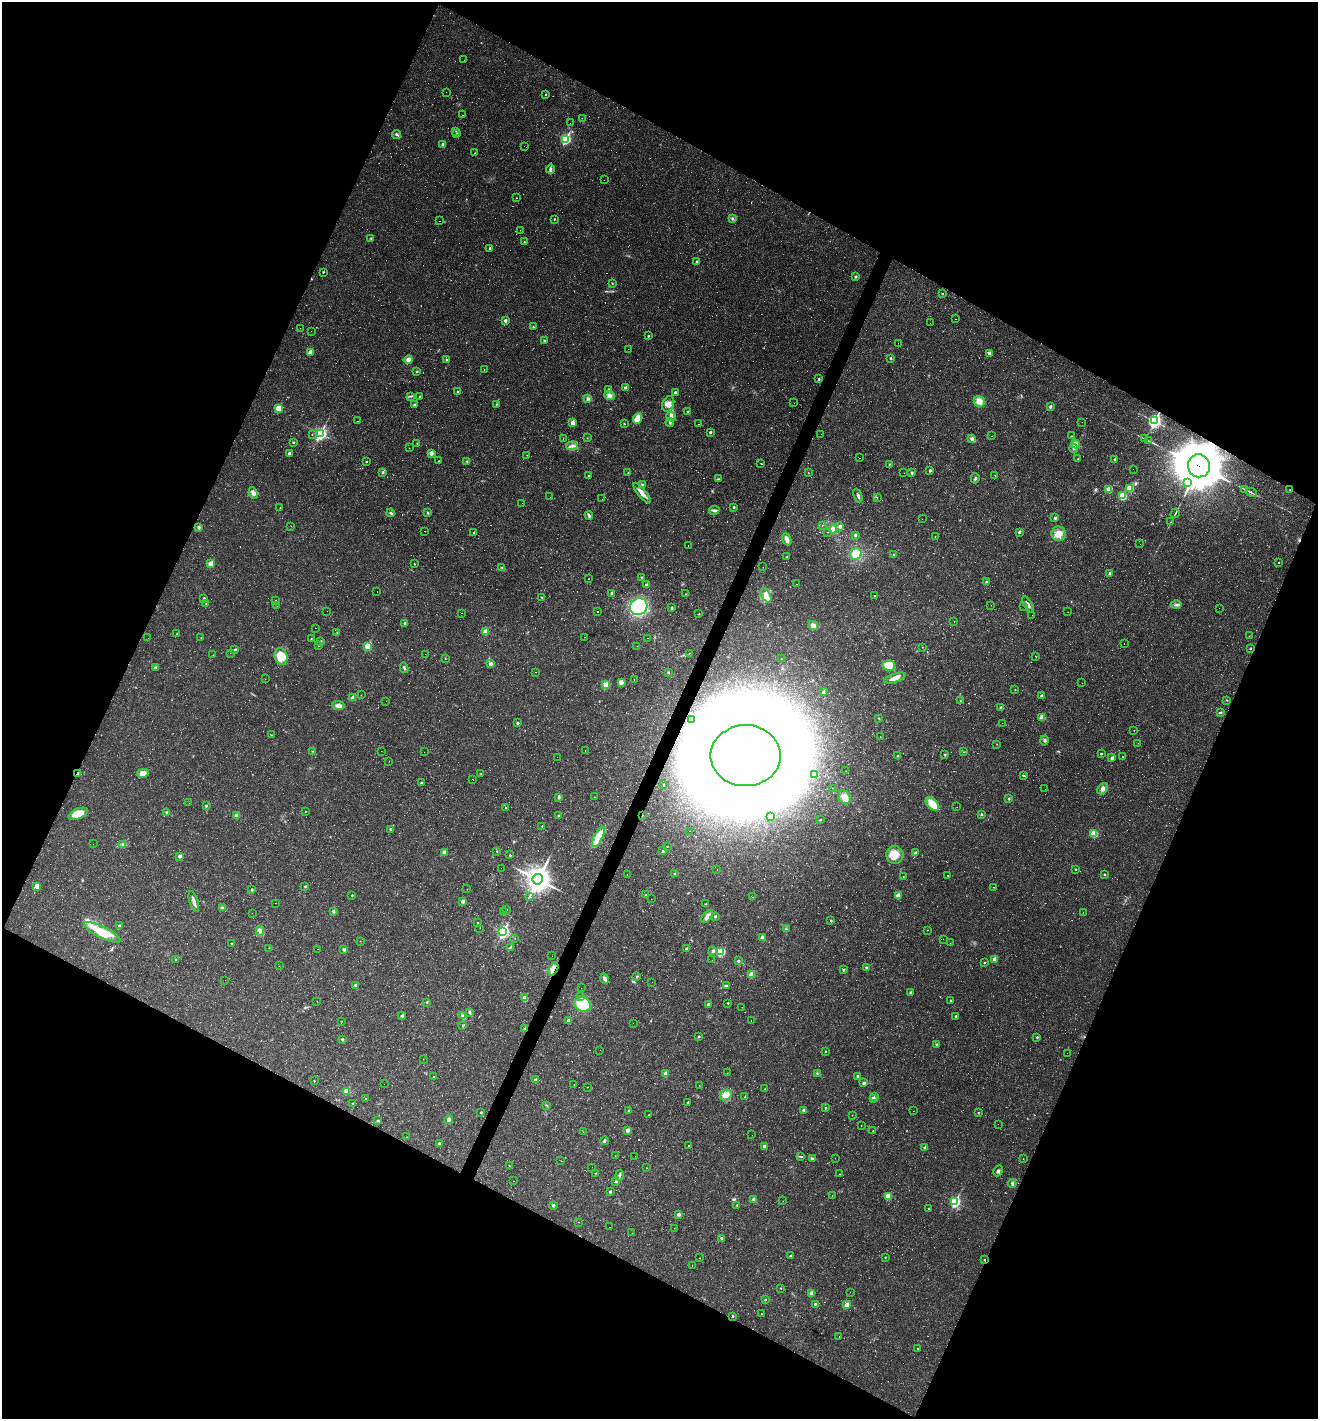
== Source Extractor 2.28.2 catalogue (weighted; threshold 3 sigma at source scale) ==
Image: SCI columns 140-5402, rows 1-5665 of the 5676 x 5665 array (HDU 1 of 3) = the unmasked area's bounding box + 8 px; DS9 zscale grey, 4 x 4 block average (1 PNG px = mean of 4 x 4 image px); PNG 1320 x 1421 px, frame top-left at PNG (2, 2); each listed source drawn as its Kron ellipse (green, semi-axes under 4 px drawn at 4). Shown black and unused: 46% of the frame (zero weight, under 2 of 3 exposures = <1% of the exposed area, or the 3 px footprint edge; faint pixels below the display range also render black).
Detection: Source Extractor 2.28.2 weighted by HDU 2 'WHT'. Background 0.0384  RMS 0.0067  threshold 0.03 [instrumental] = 3 sigma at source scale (4.5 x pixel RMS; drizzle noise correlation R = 1.50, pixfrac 1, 0.05/0.05 arcsec/px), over >= 5 px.
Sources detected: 1124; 145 too faint to see at this stretch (4 x 4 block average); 10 inside a brighter object's white glare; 384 cosmic-ray / hot-pixel residue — neither listed nor drawn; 4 coinciding with a brighter row at this scale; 4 inside a brighter listed object's ellipse — not listed separately; of the other 577, all 500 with FLUX_AUTO >= 0.626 (the completeness limit of this list) listed and drawn (77 fainter detections not listed), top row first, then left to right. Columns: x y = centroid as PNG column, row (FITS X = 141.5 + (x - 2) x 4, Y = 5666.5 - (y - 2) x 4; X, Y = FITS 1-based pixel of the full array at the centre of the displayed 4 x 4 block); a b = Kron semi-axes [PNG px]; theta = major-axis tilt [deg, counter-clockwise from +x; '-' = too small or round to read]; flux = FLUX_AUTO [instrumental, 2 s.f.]
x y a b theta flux
464 60 2 2 - 0.67
446 92 2 2 - 0.83
546 94 2 2 - 3.8
463 115 2 2 - 1
582 118 2 2 - 1
570 123 2 2 - 2
456 131 2 2 - 2.1
396 134 4 3 - 6.9
457 134 2 2 - 2.2
566 139 3 2 - 400
443 144 2 2 - 38
524 146 2 2 - 100
475 153 2 2 - 2.7
550 169 4 3 - 12
604 180 2 2 - 20
516 198 2 2 - 2
732 218 3 3 - 5.2
554 219 2 2 - 5.2
440 221 2 2 - 2.4
520 230 2 2 - 0.76
371 239 3 2 - 3.6
524 242 3 2 - 2.9
490 248 2 2 - 9.3
697 262 3 2 - 5.7
323 272 2 2 - 3.5
855 277 2 2 - 11
612 283 3 2 - 2.3
943 293 2 2 - 2.7
955 319 2 2 - 2.8
505 321 2 2 - 16
930 323 2 2 - 0.68
533 327 3 2 - 3.1
300 328 2 2 - 0.73
311 331 2 2 - 0.65
648 336 2 2 - 5.8
545 341 3 2 - 5.3
898 343 2 2 - 0.65
628 349 2 2 - 1.6
310 352 3 3 - 24
989 353 2 2 - 25
890 358 2 2 - 6.8
408 360 4 3 - 16
446 360 3 2 - 3.4
484 369 2 2 - 1.4
417 372 2 2 - 4.3
819 379 2 2 - 7.1
625 388 2 2 - 16
609 389 2 2 - 4.8
457 392 2 2 - 3
675 393 2 2 - 12
609 395 5 4 - 17
410 396 3 2 - 3.9
420 397 2 2 - 10
588 399 4 3 - 7.5
979 401 5 5 - 35
794 403 2 2 - 0.73
496 404 3 2 - 3.1
668 404 8 5 65 25
414 405 2 2 - 9.7
1050 407 2 2 - 23
279 408 3 2 - 68
688 412 4 2 - 4.7
671 417 5 4 - 14
637 418 5 3 - 64
358 421 2 2 - 1.5
1155 421 3 2 - 990
670 422 4 3 - 6.5
1082 422 2 2 - 0.68
573 423 4 3 - 15
624 424 2 2 - 3.9
698 424 2 2 - 2
710 432 2 2 - 10
320 433 3 2 - 770
312 434 2 2 - 1
821 434 2 2 - 1.3
992 436 2 2 - 0.99
1071 436 2 2 - 1.9
587 438 2 2 - 1.2
563 439 2 2 - 0.69
972 439 4 4 - 11
1145 439 3 2 - 2.6
1148 441 3 2 - 2.9
293 442 2 2 - 3.1
417 443 2 2 - 3.2
1076 444 5 4 - 27
572 446 6 3 4 15
409 448 2 2 - 0.81
1074 448 4 3 - 8.3
289 453 2 2 - 16
431 453 3 2 - 23
527 455 2 2 - 1.6
859 458 2 2 - 33
1078 459 2 2 - 2.7
1115 459 2 2 - 6
439 461 2 2 - 1.5
467 461 3 2 - 3.1
366 462 2 2 - 3.9
761 463 2 2 - 2
889 464 3 2 - 2.8
1199 466 11 11 - 22000
1133 469 2 2 - 1.1
930 471 2 2 - 7.5
383 472 3 2 - 4.7
808 472 2 2 - 1.7
628 473 2 2 - 1.7
904 473 2 2 - 0.9
912 473 2 2 - 8.1
995 475 2 2 - 1.5
589 476 2 2 - 3.2
975 478 5 2 - 6.1
719 479 3 2 - 3.7
1187 483 3 2 - 3.4
642 484 3 2 - 3.6
1130 488 3 2 - 110
1109 489 3 2 - 41
1245 489 2 2 - 2.5
1290 490 2 2 - 1.8
1251 492 6 2 -26 6.1
253 493 6 3 -67 18
642 493 13 3 -51 29
858 496 7 2 -67 11
1123 496 3 3 - 85
550 497 2 2 - 0.69
877 497 2 2 - 1.3
602 499 2 2 - 0.65
522 503 2 2 - 1.5
734 507 2 2 - 7
280 508 2 2 - 1.2
714 510 5 3 - 8.5
391 513 4 3 - 7.1
428 513 3 2 - 4.1
1175 513 5 2 - 4.6
589 515 4 2 - 8
1055 518 2 2 - 11
922 519 2 2 - 1.3
1171 522 2 2 - 0.96
822 525 2 2 - 0.87
291 526 2 2 - 1.3
840 526 2 2 - 16
199 527 3 3 - 7.7
833 529 4 3 - 36
425 531 2 2 - 3.7
828 532 2 2 - 1.6
1019 532 2 2 - 12
473 533 2 2 - 2.8
1059 534 7 7 - 43
855 535 2 2 - 8.2
935 536 2 2 - 2.1
787 539 6 3 -66 24
1140 544 2 2 - 5
688 546 2 2 - 1.4
856 554 6 5 - 72
894 555 2 2 - 5.2
787 557 2 2 - 2.4
1279 562 2 2 - 2.3
211 563 2 2 - 79
414 564 2 2 - 2.8
763 567 2 2 - 0.85
502 568 3 2 - 4.1
1110 573 2 2 - 15
641 577 2 2 - 3.4
588 578 2 2 - 1.1
986 582 2 2 - 7.4
646 584 2 2 - 8
796 584 2 2 - 1
377 591 2 2 - 1.7
612 594 4 3 - 6.2
686 594 2 2 - 2.4
766 595 7 4 -61 24
874 595 2 2 - 4.7
541 597 4 2 - 2.8
204 598 2 2 - 7.8
275 601 2 2 - 4.2
206 604 2 2 - 3.6
991 605 2 2 - 0.73
1028 605 9 3 -59 13
1176 605 5 3 - 8.8
277 606 2 2 - 1.1
1024 606 2 2 - 0.7
639 607 9 8 - 430
671 608 2 2 - 6.5
1219 608 2 2 - 0.74
327 611 2 2 - 2.7
598 611 2 2 - 77
1068 612 2 2 - 0.72
462 613 2 2 - 0.93
699 614 2 2 - 1.9
1032 615 2 2 - 0.73
954 621 2 2 - 0.69
405 623 2 2 - 7.2
813 625 5 4 - 18
315 628 2 2 - 0.67
337 632 2 2 - 1.4
486 632 2 2 - 100
177 634 2 2 - 1.2
1249 636 2 2 - 0.9
585 637 2 2 - 1.4
148 638 2 2 - 0.64
201 638 2 2 - 1
648 638 2 2 - 0.86
311 639 3 2 - 2.5
321 641 2 2 - 3.3
1124 644 2 2 - 6.7
319 645 2 2 - 7.4
368 646 2 2 - 160
637 646 2 2 - 0.63
922 647 2 2 - 1.1
1250 648 2 2 - 5.1
235 649 2 2 - 6.4
231 653 2 2 - 0.63
689 653 2 2 - 1.6
425 654 2 2 - 1.1
213 655 2 2 - 1.1
281 656 8 6 -73 66
1036 656 2 2 - 1.2
445 658 2 2 - 3.2
781 659 2 2 - 1.3
490 664 2 2 - 23
889 665 6 5 - 60
155 667 2 2 - 7.2
404 668 5 2 - 6.6
536 672 2 2 - 0.92
668 672 2 2 - 6.7
895 678 11 4 19 32
265 679 2 2 - 0.94
634 679 2 2 - 0.85
621 682 2 2 - 39
1082 683 2 2 - 0.75
606 685 2 2 - 130
1015 689 2 2 - 1.1
823 692 2 2 - 16
361 695 2 2 - 1.2
1042 696 3 2 - 5.5
353 698 2 2 - 45
1227 700 2 2 - 1.8
386 701 2 2 - 1.3
960 701 2 2 - 2.2
338 706 6 4 -5 21
1001 707 3 2 - 4.7
1221 713 3 2 - 3.5
1042 717 2 2 - 70
879 718 2 2 - 2.3
692 719 2 2 - 0.93
518 723 2 2 - 7.6
1002 723 2 2 - 2.1
1134 730 2 2 - 1.1
271 735 3 2 - 2.3
880 736 2 2 - 0.84
1044 740 5 3 - 6.7
1138 743 2 2 - 0.79
997 744 2 2 - 1.1
313 751 2 2 - 1.6
381 751 2 2 - 0.88
585 751 2 2 - 2.3
424 752 2 2 - 0.73
963 752 3 2 - 2.2
1101 754 2 2 - 5.3
945 755 2 2 - 9.3
746 756 35 30 0 67000
898 756 3 2 - 3.6
557 757 2 2 - 5.2
1123 757 2 2 - 2
1112 758 2 2 - 17
389 761 2 2 - 4.3
846 771 2 2 - 1.2
143 773 6 4 11 30
481 773 2 2 - 2.6
78 774 2 2 - 15
814 774 3 3 - 5
1024 776 4 2 - 4
473 779 2 2 - 26
421 782 2 2 - 3.8
663 784 2 2 - 4.3
833 788 2 2 - 1.1
1045 789 2 2 - 0.66
1102 789 6 4 50 18
559 797 4 2 - 6.7
594 797 2 2 - 1.6
844 797 7 5 -56 37
1009 799 2 2 - 5.3
189 803 2 2 - 0.66
932 804 8 5 -44 62
206 806 2 2 - 9
957 807 2 2 - 0.99
506 808 2 2 - 78
306 811 2 2 - 1.3
166 812 3 2 - 5.1
78 814 10 5 23 60
981 814 2 2 - 6.1
642 815 2 2 - 2.8
236 816 2 2 - 56
559 816 2 2 - 8
770 816 2 2 - 22
820 820 3 2 - 3.2
542 826 2 2 - 3.8
391 829 2 2 - 18
690 831 2 2 - 2.7
1094 834 3 3 - 70
598 837 11 4 62 90
93 844 2 2 - 0.79
122 845 3 3 - 7.7
667 847 2 2 - 2.8
496 851 2 2 - 1.6
663 851 2 2 - 15
444 852 2 2 - 38
915 853 2 2 - 11
510 855 3 2 - 3
895 855 9 8 - 59
180 856 2 2 - 22
501 868 2 2 - 24
717 869 2 2 - 6.8
1076 869 2 2 - 5.8
627 874 2 2 - 0.92
674 874 3 2 - 2.8
1104 874 2 2 - 2.6
947 875 2 2 - 1.5
903 876 2 2 - 1.5
538 879 5 5 - 4400
37 886 2 2 - 50
305 886 2 2 - 5
994 887 2 2 - 1.5
467 889 2 2 - 0.86
252 890 2 2 - 7.8
352 895 2 2 - 4
646 895 2 2 - 4.3
530 896 2 2 - 2.6
898 896 3 2 - 42
753 897 2 2 - 30
651 899 2 2 - 1.2
194 901 11 3 -72 20
463 901 3 3 - 17
275 903 2 2 - 0.8
706 904 2 2 - 1.8
222 908 3 2 - 18
506 909 2 2 - 2.9
333 911 2 2 - 13
503 912 2 2 - 12
1083 912 2 2 - 0.69
252 913 2 2 - 2.2
715 916 2 2 - 9.4
707 917 7 4 53 18
831 921 2 2 - 6.8
478 923 2 2 - 1.5
120 926 2 2 - 17
480 928 2 2 - 1.2
786 929 2 2 - 2.6
927 930 2 2 - 1
260 931 5 4 - 12
102 932 20 5 -26 120
503 932 3 2 - 800
515 938 2 2 - 1
762 938 2 2 - 48
943 939 2 2 - 1.9
360 941 2 2 - 1.1
231 943 2 2 - 3.1
950 943 2 2 - 0.9
510 947 3 2 - 3.7
269 948 2 2 - 0.77
318 949 2 2 - 22
686 949 2 2 - 6.7
344 950 2 2 - 11
713 951 2 2 - 10
721 952 4 3 - 120
552 956 2 2 - 0.72
176 959 2 2 - 4.4
995 959 2 2 - 40
712 960 2 2 - 1.6
738 961 2 2 - 6.6
984 963 2 2 - 5.6
279 966 2 2 - 0.79
866 968 2 2 - 9
554 969 7 3 63 19
843 970 3 2 - 4.9
751 975 3 2 - 51
637 976 2 2 - 8.6
604 979 5 3 - 11
225 980 2 2 - 1.4
652 982 2 2 - 1.3
355 985 2 2 - 19
726 986 4 2 - 4.8
581 988 2 2 - 0.97
910 993 2 2 - 6.5
581 997 2 2 - 1.1
525 998 2 2 - 38
951 1000 2 2 - 3.4
317 1001 2 2 - 0.83
426 1002 3 2 - 2.5
728 1003 2 2 - 4.3
583 1004 8 7 - 120
708 1005 2 2 - 20
742 1007 2 2 - 1.2
469 1012 3 2 - 3.7
462 1015 2 2 - 2.9
402 1016 4 3 - 7
956 1016 3 2 - 5
751 1020 2 2 - 1.3
342 1021 2 2 - 0.93
568 1021 2 2 - 23
633 1023 2 2 - 2.5
462 1026 4 2 - 3.8
525 1029 2 2 - 19
699 1037 3 2 - 3.8
1037 1037 2 2 - 8.9
342 1039 3 2 - 5.1
936 1044 2 2 - 5.1
600 1050 2 2 - 32
826 1051 2 2 - 2.1
1067 1053 2 2 - 0.68
423 1059 2 2 - 0.82
727 1073 2 2 - 0.63
666 1074 2 2 - 54
817 1074 3 2 - 4.2
858 1076 2 2 - 18
434 1077 2 2 - 5.1
535 1080 2 2 - 17
314 1081 2 2 - 3.5
864 1083 2 2 - 15
384 1084 2 2 - 1.6
574 1084 2 2 - 0.63
699 1085 2 2 - 1
587 1087 2 2 - 1.9
765 1089 2 2 - 1.9
347 1091 2 2 - 100
726 1095 6 5 - 42
745 1096 3 2 - 2.4
874 1096 2 2 - 0.91
366 1099 2 2 - 3.8
873 1099 2 2 - 21
688 1102 2 2 - 4.5
352 1104 2 2 - 3.4
546 1105 2 2 - 1.8
825 1108 2 2 - 5.7
803 1110 2 2 - 11
629 1111 2 2 - 9.9
913 1111 2 2 - 0.88
481 1112 2 2 - 5.2
979 1112 2 2 - 2
649 1115 2 2 - 3.7
852 1115 2 2 - 1.2
378 1120 2 2 - 2.8
448 1120 4 3 - 9.2
998 1124 2 2 - 0.97
861 1126 2 2 - 1.2
627 1130 2 2 - 21
873 1131 2 2 - 2
583 1132 2 2 - 0.9
752 1135 2 2 - 0.79
407 1137 2 2 - 1.1
604 1141 4 2 - 7
439 1144 3 2 - 6.2
689 1146 2 2 - 1.8
764 1147 2 2 - 13
925 1148 2 2 - 31
615 1156 2 2 - 1.2
635 1156 2 2 - 1.1
801 1156 3 2 - 4.2
835 1158 2 2 - 0.67
812 1159 3 2 - 4.3
1023 1159 2 2 - 0.99
561 1161 2 2 - 0.87
509 1166 2 2 - 1.7
592 1167 2 2 - 0.65
647 1168 2 2 - 1
998 1171 6 3 62 8.4
595 1173 2 2 - 1.9
840 1174 2 2 - 1.4
620 1175 5 2 - 6
513 1181 2 2 - 1.4
616 1182 2 2 - 9.5
1012 1184 4 2 - 9.2
610 1192 2 2 - 16
832 1196 2 2 - 1.4
888 1196 2 2 - 86
754 1199 4 3 - 11
783 1201 2 2 - 0.99
955 1202 3 2 - 540
553 1205 2 2 - 9.6
737 1205 3 2 - 2.6
929 1208 2 2 - 4.5
679 1214 2 2 - 18
578 1222 2 2 - 0.93
610 1227 2 2 - 8.6
674 1228 2 2 - 0.83
632 1233 2 2 - 0.63
721 1238 2 2 - 11
790 1256 2 2 - 8.9
885 1257 2 2 - 2.7
700 1258 2 2 - 1.3
984 1260 2 2 - 4.6
692 1266 2 2 - 0.63
781 1288 2 2 - 2.4
850 1292 2 2 - 0.64
811 1293 2 2 - 35
765 1299 2 2 - 6.3
815 1304 2 2 - 5.6
846 1305 3 2 - 50
761 1314 2 2 - 25
733 1316 2 2 - 3.4
839 1336 2 2 - 4.6
918 1348 2 2 - 1.5
Overlapping masked pixels (flux is a lower limit): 8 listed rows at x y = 1199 466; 1290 490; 746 756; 78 774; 642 815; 554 969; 525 1029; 984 1260
Diffuse or blended objects may show on this block-average render without a row.